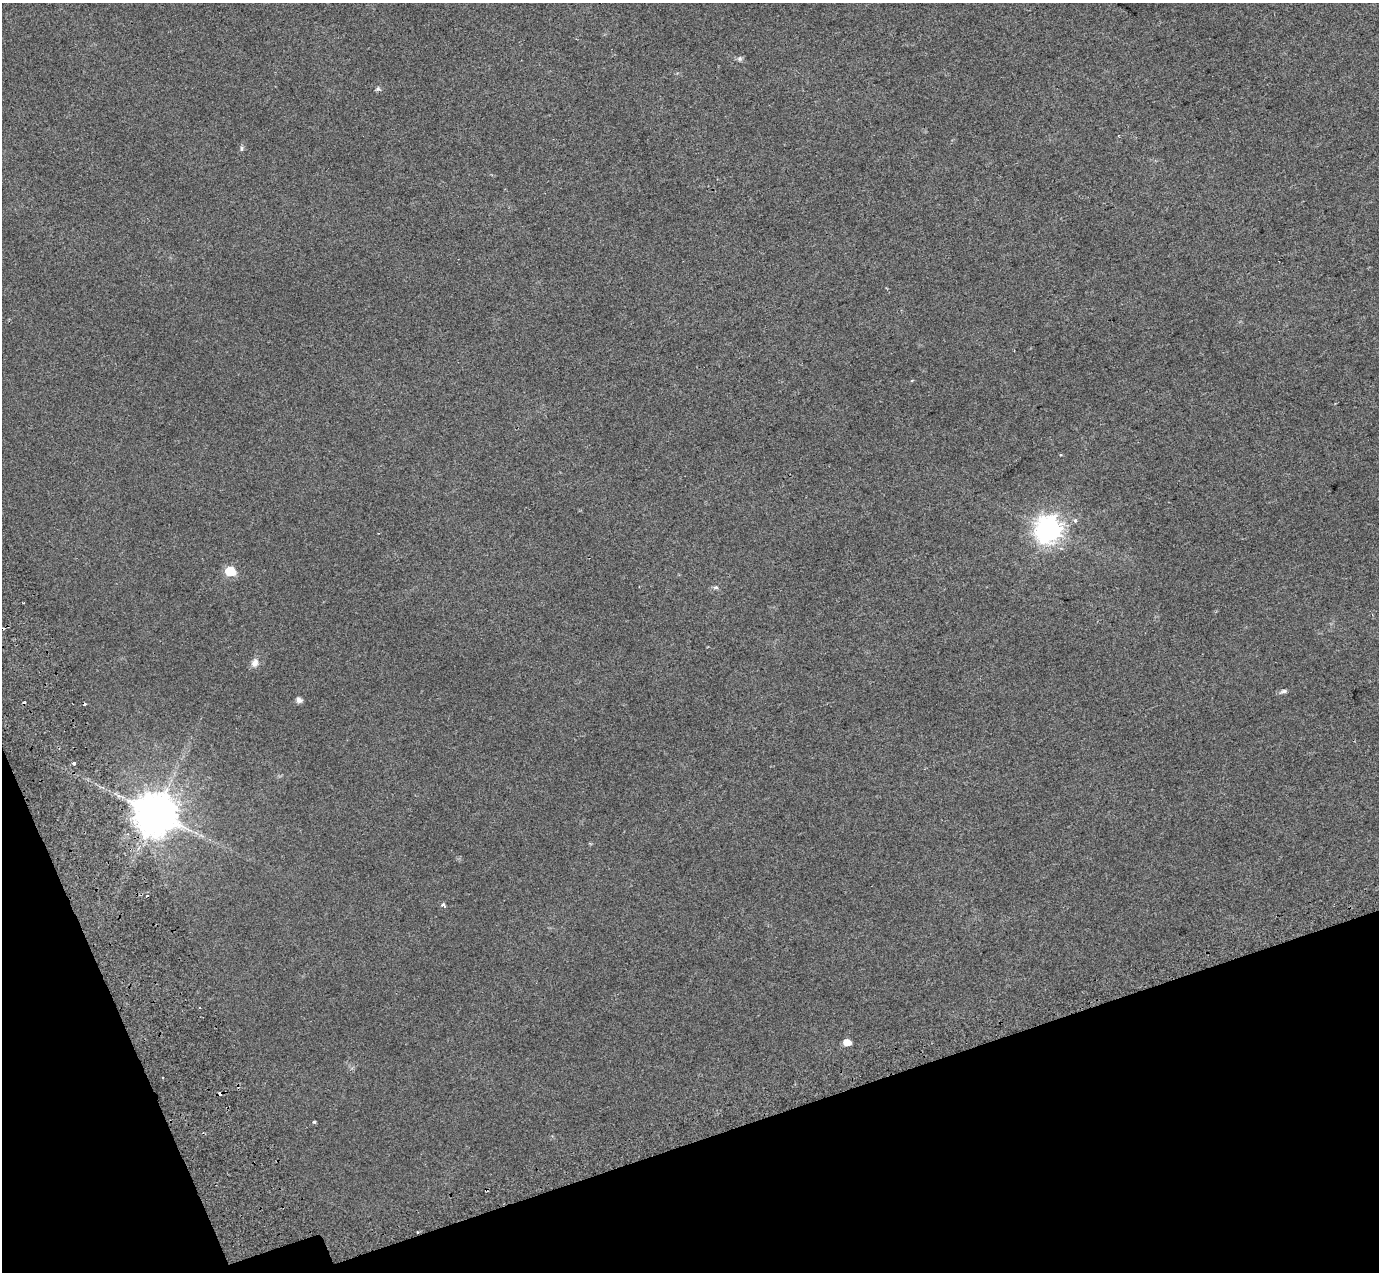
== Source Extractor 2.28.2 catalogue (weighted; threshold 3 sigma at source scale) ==
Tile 14 of 4 x 4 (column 2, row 4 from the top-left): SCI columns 1482-2858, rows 223-1492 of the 5712 x 5475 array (HDU 1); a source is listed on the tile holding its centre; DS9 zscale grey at full resolution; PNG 1381 x 1274 px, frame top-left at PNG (2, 3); no overlay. Shown black and unused: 15% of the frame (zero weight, under 2 of 3 exposures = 6% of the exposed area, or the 3 px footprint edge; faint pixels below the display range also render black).
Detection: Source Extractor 2.28.2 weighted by HDU 2 'WHT'; one run over the whole footprint, this tile lists its part. Background 0.02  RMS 0.0071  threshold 0.032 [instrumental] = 3 sigma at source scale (4.5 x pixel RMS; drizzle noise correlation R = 1.50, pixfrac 1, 0.0396/0.0396 arcsec/px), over >= 5 px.
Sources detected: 24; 7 cosmic-ray / hot-pixel residue — not listed; the other 17 listed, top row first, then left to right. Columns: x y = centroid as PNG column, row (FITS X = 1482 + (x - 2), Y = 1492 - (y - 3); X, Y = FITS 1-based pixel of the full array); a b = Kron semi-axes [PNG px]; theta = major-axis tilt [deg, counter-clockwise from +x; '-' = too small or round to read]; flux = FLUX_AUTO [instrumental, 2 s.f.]
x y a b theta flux
740 58 7 7 - 1.5
378 89 6 5 - 1.3
242 148 7 6 - 1.4
1075 521 4 4 - 2.1
1048 529 9 9 - 640
230 571 6 6 - 34
715 587 9 4 0 1.3
255 663 12 8 66 4
1284 691 9 5 9 1.7
299 700 6 5 - 3.4
74 763 4 3 - 4.4
155 813 12 12 - 2400
196 833 7 4 -20 1.6
443 904 3 3 - 8.8
847 1042 6 5 - 8
162 1078 2 2 - 0.79
314 1122 5 3 - 0.99
Overlapping masked pixels (flux is a lower limit): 1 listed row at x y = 155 813